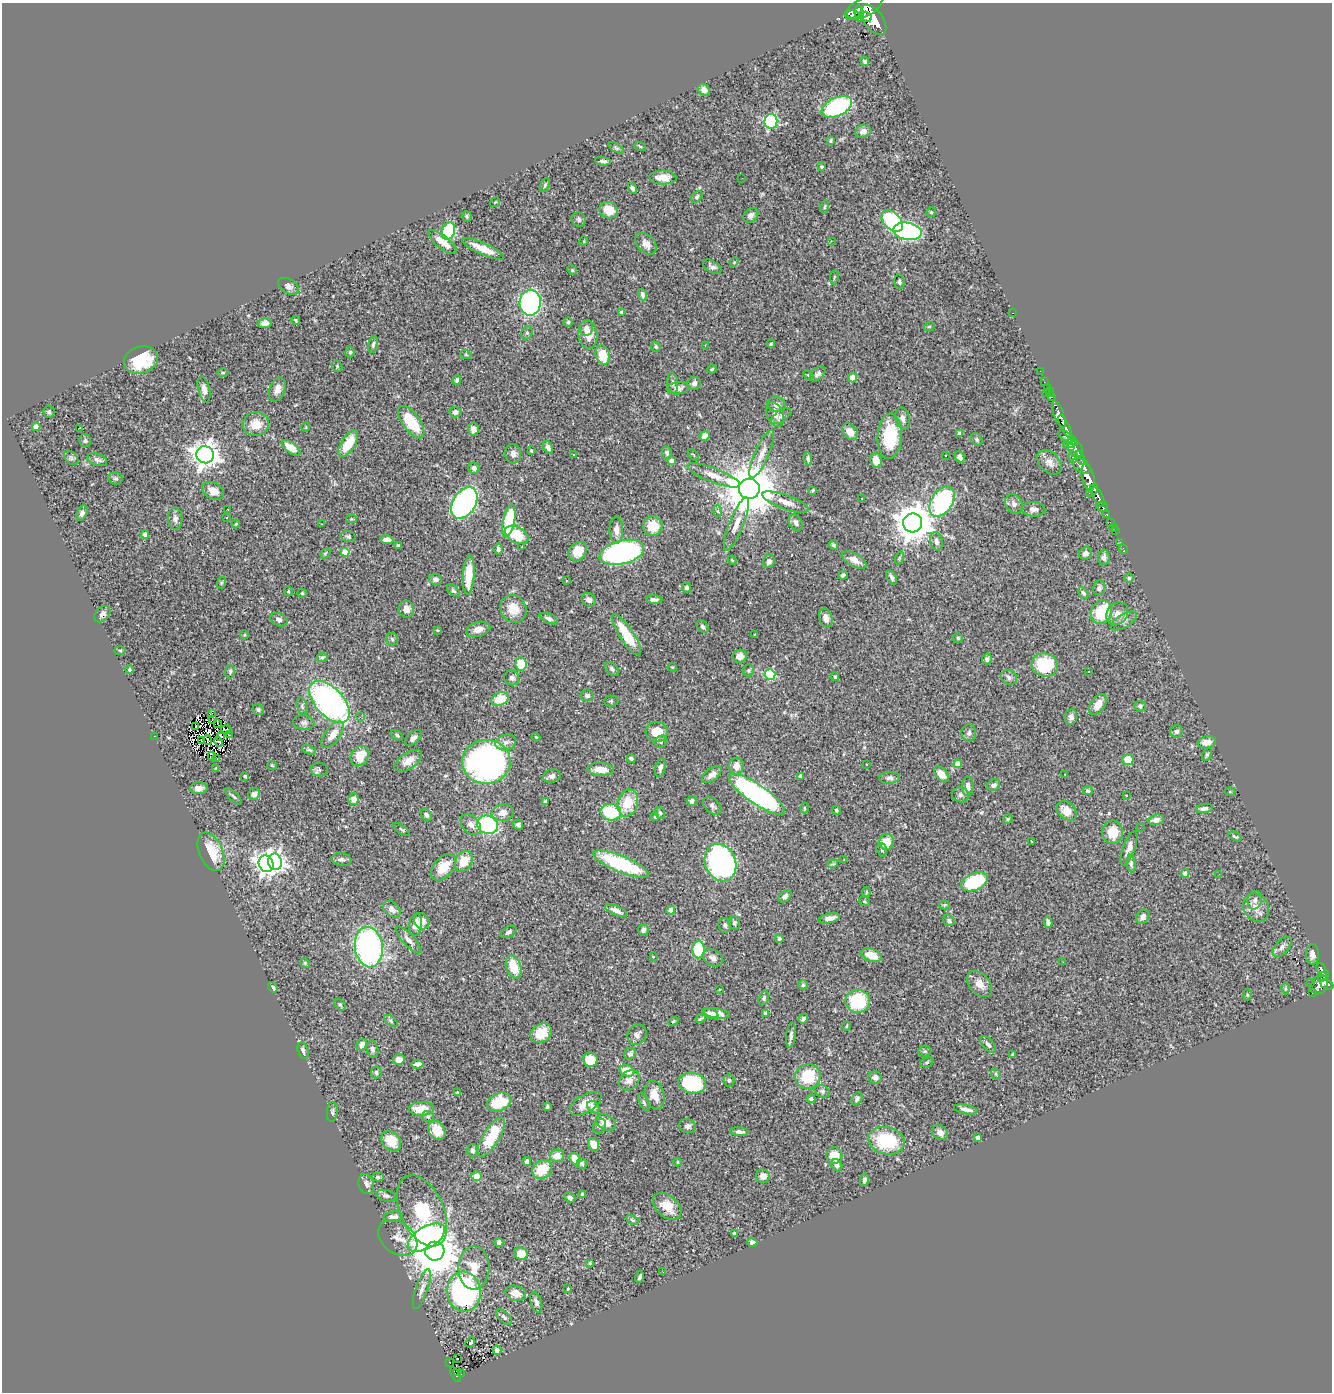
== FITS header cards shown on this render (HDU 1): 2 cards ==
NAXIS1  =                 1330
NAXIS2  =                 1390

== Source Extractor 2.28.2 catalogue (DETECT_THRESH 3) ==
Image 1330 x 1390 px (HDU 1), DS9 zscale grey, 1 PNG px = 1 image px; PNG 1334 x 1394 px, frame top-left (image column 1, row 1390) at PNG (2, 3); each listed source drawn as its Kron ellipse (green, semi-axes under 4 px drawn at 4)
Background 0.725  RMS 0.027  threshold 0.0809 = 3 sigma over >= 5 px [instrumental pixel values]
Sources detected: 482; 2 with non-positive FLUX_AUTO (blend fragments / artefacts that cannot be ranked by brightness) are neither listed nor drawn; the other 480 listed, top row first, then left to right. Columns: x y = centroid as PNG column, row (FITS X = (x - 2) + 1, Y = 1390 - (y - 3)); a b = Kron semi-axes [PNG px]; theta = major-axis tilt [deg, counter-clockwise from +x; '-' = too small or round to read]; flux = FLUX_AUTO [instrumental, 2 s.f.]
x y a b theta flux
864 8 20 9 26 2900
859 13 8 4 -83 790
853 15 7 4 -20 300
866 17 6 5 - 670
873 20 17 9 -54 3100
865 61 5 4 - 3.6
704 90 6 5 - 8
837 107 16 9 25 200
771 121 7 6 - 200
863 131 8 6 21 9.9
831 141 4 3 - 2.9
640 146 6 3 -20 2
616 148 9 4 -33 3.2
603 161 8 3 -6 4.8
821 167 3 3 - 2.7
663 178 13 7 -3 22
742 178 2 2 - 14
545 185 7 4 73 3
632 188 6 4 -62 4.1
697 197 6 4 51 3.6
495 202 5 3 - 1.5
825 207 7 3 81 2.2
609 210 9 8 - 35
931 212 5 4 - 2.3
751 215 8 6 45 6.8
467 216 5 5 - 2.8
579 220 7 6 - 4.3
892 221 13 8 -47 200
448 231 9 6 71 120
907 231 14 8 -11 410
584 241 5 3 - 1.5
831 241 4 4 - 1.5
443 242 17 6 -38 19
646 244 12 8 -45 15
483 249 23 6 -24 30
734 262 5 4 - 2.3
712 267 10 5 -31 6.1
572 270 5 4 - 2.1
834 277 7 3 82 2.5
899 282 7 5 -86 3.6
289 286 11 7 -32 7.8
642 294 6 4 -76 5.4
530 303 13 10 89 300
622 312 4 4 - 11
1012 313 3 2 - 51
296 320 4 3 - 2.1
568 322 5 4 - 3
265 323 7 4 10 11
929 327 5 3 - 1.5
587 328 8 6 71 7.5
527 333 7 5 70 2.7
588 335 14 9 -83 22
373 344 8 4 76 4.8
771 344 4 3 - 2.3
705 345 2 2 - 1.2
656 347 5 4 - 2.6
350 352 5 5 - 2.9
466 355 6 3 -19 1.9
603 355 10 7 -75 38
141 360 17 13 18 72
337 366 6 5 - 2.4
712 369 5 3 - 1.9
1040 371 2 2 - 7.7
223 373 5 3 - 1.7
818 374 9 5 43 5.5
809 375 5 4 - 2.3
853 378 4 4 - 33
457 380 5 3 - 3.9
1044 382 2 2 - 8.6
673 383 11 5 -85 4.9
694 383 7 6 - 7.2
1047 387 3 2 - 9.5
678 388 11 6 6 9.9
204 389 13 6 -77 9.4
277 389 12 8 70 13
1050 392 5 3 - 27
1046 393 3 2 - 15
1051 397 4 2 - 28
777 404 9 7 -15 10
49 412 6 5 - 3.5
455 412 6 5 - 7.5
775 414 13 8 -69 13
1059 415 14 5 -69 1200
781 416 11 5 35 5.7
902 418 11 7 -79 9.3
411 422 19 8 -54 73
256 424 13 12 - 30
36 427 4 4 - 16
306 427 5 3 - 1.5
1065 427 12 4 -63 930
79 428 3 2 - 20
473 429 7 5 -85 7.9
850 432 9 6 -48 18
959 434 4 3 - 4.4
705 436 5 4 - 11
890 436 23 12 87 87
1068 438 11 4 -34 340
977 440 6 5 - 3.4
85 441 6 5 - 3.4
348 444 15 7 58 44
1070 444 7 3 17 340
1071 447 3 3 - 230
291 448 11 5 -36 25
548 448 6 4 -68 7.4
1075 449 9 7 -50 390
531 451 3 2 - 1.7
667 453 6 5 - 4.4
513 454 10 8 -82 8.5
574 454 3 2 - 1.6
762 454 26 7 66 19
205 455 8 8 - 2100
693 455 6 2 -44 1.5
946 455 3 3 - 4.4
960 457 6 4 -61 7.5
1073 457 6 4 -85 150
71 458 8 6 -45 4.6
1080 458 7 3 -67 240
808 459 7 4 -84 4.7
97 460 10 6 -19 6.6
876 460 7 5 -82 19
671 461 4 4 - 8.6
1049 462 14 10 -45 13
1082 466 10 6 -37 910
474 468 5 5 - 5
714 475 28 7 -21 22
1088 477 14 6 -76 1700
116 478 7 6 - 3.5
749 489 10 10 - 12000
1094 489 5 3 - 400
813 490 4 3 - 2.3
213 491 12 8 -27 17
1089 493 2 2 - 15
1098 497 11 4 -61 840
862 498 3 2 - 2.9
942 501 17 10 58 230
785 502 24 7 -20 18
464 503 17 11 58 410
1014 504 10 8 -58 7.5
1102 506 6 5 - 220
228 509 2 2 - 1.6
1033 509 12 7 -4 8.4
718 511 5 4 - 2
82 513 7 5 66 7.9
1106 514 3 3 - 100
227 518 3 2 - 1.6
175 519 11 7 -87 8.5
351 519 5 4 - 2
509 521 16 6 79 140
1110 522 3 2 - 26
796 523 9 6 -60 6.8
913 523 9 9 - 4900
236 524 4 3 - 1.9
321 524 2 2 - 0.91
736 524 28 7 68 22
653 526 10 9 - 41
1113 527 2 2 - 7.7
616 530 13 7 -90 14
1115 531 2 2 - 7.9
145 534 4 4 - 6.2
517 535 13 7 -29 57
348 537 8 5 -15 3.3
387 540 6 4 -3 10
936 541 9 6 -77 7.1
1120 542 2 2 - 7
833 545 5 4 - 3
398 546 4 3 - 2.8
522 547 2 2 - 1.1
498 549 5 4 - 5.5
1123 549 5 2 - 8.4
578 551 10 8 51 28
345 552 4 4 - 29
622 552 23 11 14 530
325 553 6 4 45 2.3
1086 554 7 6 - 6.4
1104 557 7 5 86 7.7
899 558 7 4 72 3
732 560 5 3 - 1.4
854 560 14 6 -29 16
769 561 7 5 69 5
469 575 19 6 87 53
843 575 4 3 - 3.1
892 577 8 4 -61 5.3
1129 578 4 4 - 2.7
435 579 6 5 - 5.8
567 580 3 3 - 3
221 583 6 4 72 2.2
687 587 5 4 - 4
1099 588 7 6 - 5.8
288 591 5 4 - 2.1
453 591 8 4 -43 3.3
302 593 4 4 - 2.5
1083 593 6 4 -59 3.4
589 600 7 6 - 8.5
654 600 8 4 -1 6.1
406 609 8 7 - 12
513 609 14 12 -57 34
1101 612 12 10 63 82
102 614 9 6 46 7.1
1117 614 12 10 48 15
826 618 9 6 -74 8.9
549 619 10 4 -23 6.1
279 620 9 6 -25 5.9
1124 621 15 6 30 8.5
703 627 7 5 -50 4.5
478 629 12 7 15 14
437 630 3 2 - 1.2
244 635 4 4 - 2
627 635 24 7 -57 67
754 635 4 2 - 1.3
958 638 5 5 - 2.7
392 639 6 6 - 3.7
120 650 5 3 - 1.9
740 656 7 6 - 12
322 657 6 4 26 3.3
987 659 5 5 - 5.1
521 664 6 5 - 60
1045 665 13 11 -15 86
672 667 5 3 - 1.7
130 669 4 4 - 4.7
612 669 8 5 -47 5
749 670 6 5 - 2.8
230 671 7 5 89 3.8
1089 671 3 3 - 6
770 674 5 5 - 130
835 677 4 3 - 2.5
1009 677 8 7 - 5.7
512 678 7 7 - 6.1
587 695 6 6 - 6
500 699 8 6 25 49
611 701 7 5 1 2.5
329 702 25 14 -47 520
1098 705 12 7 54 19
302 706 9 5 -74 3.8
1140 706 6 5 - 4.5
258 710 6 5 - 3.8
211 714 3 2 - 1
360 717 3 2 - 3.3
1071 717 8 6 80 6.6
213 720 4 2 - 0.67
218 723 3 2 - 0.65
304 723 11 7 -6 6.3
195 727 3 2 - 2.2
226 729 5 2 - 2.5
1176 731 6 6 - 5.5
657 732 11 10 - 31
969 733 8 7 - 7.4
229 735 3 2 - 5.3
333 735 16 7 53 21
397 735 7 3 -33 2.9
154 736 2 2 - 44
221 736 3 2 - 0.7
536 737 4 3 - 1.6
413 738 10 5 39 8.2
202 740 2 2 - 1.1
208 740 5 2 - 2.1
219 742 5 2 - 1.2
506 742 10 8 16 9
661 742 6 5 - 3.6
1207 742 9 6 9 15
309 750 7 4 -24 3.3
1207 754 7 4 63 2.8
212 756 4 2 - 4
360 756 10 8 57 33
631 758 4 3 - 3.7
217 759 2 2 - 2.8
1128 760 5 5 - 29
408 761 16 8 34 19
486 762 24 22 5 620
866 764 3 3 - 3.8
958 764 4 4 - 19
272 765 5 4 - 1.9
737 766 8 7 - 15
660 767 9 5 76 7.8
216 768 4 3 - 1.6
601 769 13 6 -4 21
319 770 8 6 -8 5.4
941 774 9 6 -49 18
712 775 11 6 38 10
1065 775 3 2 - 1.6
245 776 4 3 - 1.9
552 776 9 6 15 6.4
800 776 4 3 - 4.9
889 778 10 6 5 6.2
994 785 7 5 27 5.7
968 786 9 6 85 11
199 788 8 6 3 9.7
1088 791 5 4 - 2.8
1230 791 5 3 - 1.7
254 794 6 5 - 9.7
757 794 33 9 -34 430
961 795 8 7 - 6.6
1126 795 2 2 - 1.1
234 796 10 3 -45 3.6
353 799 5 5 - 15
545 801 3 3 - 3
692 801 5 4 - 7.7
628 803 14 10 73 44
712 806 11 7 -44 5.9
805 808 5 3 - 1.9
1204 808 8 4 10 6.4
836 810 4 4 - 2.9
1067 811 11 8 -42 23
611 812 10 8 -4 87
503 813 11 8 8 16
660 813 6 4 -72 3.1
426 815 7 5 -52 4.8
655 817 4 4 - 2.5
1008 819 5 4 - 2.3
1156 820 8 5 12 8.8
471 825 12 8 -46 11
488 825 10 9 - 200
518 825 5 5 - 4.6
1140 828 3 2 - 1.7
402 829 10 3 -36 2.7
1113 832 12 10 90 35
1235 836 7 3 -25 2.4
887 842 8 7 - 31
1032 842 3 2 - 1.3
1129 848 18 6 70 12
882 850 7 5 -74 3.2
211 852 20 11 -67 51
341 860 10 6 -10 5.6
844 860 3 2 - 1.4
464 861 11 8 58 31
275 862 8 7 - 720
720 862 19 15 -68 530
266 864 8 7 - 920
621 864 29 8 -22 160
833 864 5 4 - 2.4
1131 864 9 4 -82 3.8
443 867 15 9 48 37
1185 873 4 4 - 9.2
1219 874 2 2 - 130
974 882 14 8 23 130
867 892 5 3 - 1.9
785 896 7 5 45 5.4
1255 900 9 7 74 7.1
864 901 5 4 - 2.5
944 905 5 4 - 2.4
1256 908 15 12 -58 20
392 909 10 6 -42 10
616 910 12 4 -23 11
671 910 4 4 - 19
1143 917 7 6 - 8.8
829 918 10 5 12 11
422 921 8 7 - 14
949 921 6 5 - 4.3
1048 922 6 3 -77 6.3
734 923 7 5 -75 4.8
415 925 11 6 80 16
725 925 7 6 - 4.8
643 930 5 5 - 6.3
509 932 8 5 29 5
779 939 4 4 - 3.6
408 940 17 6 -47 10
369 947 20 14 -82 430
1282 947 12 6 49 8.1
698 950 8 6 86 93
1312 954 10 6 -88 9.7
871 955 10 6 -18 31
653 957 3 3 - 1.9
713 958 11 8 -29 9.3
1063 962 2 2 - 1.2
305 963 5 4 - 2
514 967 12 7 -69 46
1322 970 7 4 -67 180
1323 976 6 3 40 120
1310 983 2 2 - 8.5
980 984 15 10 -49 19
803 985 5 5 - 2.6
1319 985 10 8 55 490
1327 985 6 5 - 360
273 987 5 4 - 3.4
1286 988 6 4 90 2.3
719 990 2 2 - 1.3
1312 993 3 3 - 25
1247 995 5 3 - 1.8
764 998 7 5 65 3.7
858 1001 12 11 - 130
340 1004 7 4 -53 2.6
717 1013 13 5 -8 11
766 1013 4 4 - 10
711 1014 8 5 -23 6.8
701 1018 5 2 - 2.6
803 1019 5 3 - 4.1
391 1021 8 4 -37 3.1
673 1021 5 4 - 2.5
846 1026 5 3 - 1.7
541 1033 11 9 34 33
637 1035 10 9 - 9.1
791 1035 13 4 83 5.6
988 1044 10 5 -49 5.8
362 1045 6 5 - 8.6
372 1049 9 5 -78 4.9
303 1051 9 5 -75 5.4
925 1051 6 5 - 3.2
630 1054 6 5 - 5.8
1013 1055 4 2 - 1.8
399 1060 6 5 - 12
590 1060 7 7 - 34
927 1062 7 4 19 3.5
417 1064 6 4 5 6.9
627 1071 8 5 -18 41
376 1072 6 5 - 4.1
996 1074 6 4 -71 2.1
808 1076 13 12 - 69
875 1077 6 6 - 6.6
629 1080 11 9 43 13
729 1080 6 5 - 3.5
692 1083 14 10 -8 140
822 1091 8 6 -28 4.3
457 1093 3 3 - 3
655 1095 15 9 -77 22
811 1099 4 4 - 6
857 1099 7 5 59 5.4
499 1102 12 9 24 59
644 1102 10 4 -66 3.5
585 1104 18 8 31 26
547 1107 4 3 - 2.9
593 1107 7 5 -47 7.1
422 1109 13 7 2 32
966 1109 12 4 -11 9.7
332 1112 10 5 84 4.2
428 1116 6 5 - 3.6
606 1122 10 7 -29 17
599 1126 7 6 - 5.4
687 1126 8 7 - 6.3
437 1130 10 8 -55 25
739 1132 9 4 -5 6
940 1133 8 7 - 12
491 1137 22 8 59 71
978 1138 4 4 - 10
391 1141 11 8 -48 34
886 1141 18 13 -14 110
594 1145 7 5 -68 22
472 1151 7 5 89 5.4
834 1155 8 8 - 34
557 1156 7 6 - 18
575 1159 6 5 - 32
527 1162 4 4 - 8.4
678 1162 4 3 - 1.6
582 1163 5 5 - 3.2
837 1165 6 5 - 6
542 1169 10 8 35 44
476 1176 5 5 - 18
763 1176 7 6 - 12
378 1177 6 4 -1 3.1
864 1180 6 4 78 5.4
366 1184 10 7 -72 9.2
583 1194 4 4 - 5
386 1196 10 5 -13 5.1
570 1197 6 4 -47 5.1
667 1206 16 11 -41 32
422 1211 38 21 -65 150
393 1217 9 5 10 7.8
632 1220 7 4 -26 2.6
734 1233 3 3 - 3.2
398 1238 21 15 -37 23
426 1238 21 10 31 350
499 1242 4 4 - 5.5
752 1242 5 4 - 7
435 1251 9 9 - 8400
521 1254 7 6 - 36
590 1263 3 3 - 1.9
474 1268 21 15 89 37
663 1272 3 2 - 2.3
640 1277 6 3 70 4.2
568 1288 3 2 - 1.2
422 1289 21 6 71 11
464 1292 20 17 -84 340
516 1293 10 7 -18 20
536 1302 11 5 -74 7.7
504 1317 10 5 -41 6
470 1342 5 3 - 21
497 1350 4 4 - 5.1
457 1359 3 2 - 4.4
450 1362 2 2 - 1.7
458 1371 4 2 - 9.5
461 1374 3 3 - 12
456 1375 8 3 -60 110
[2 non-positive-flux detections neither listed nor drawn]